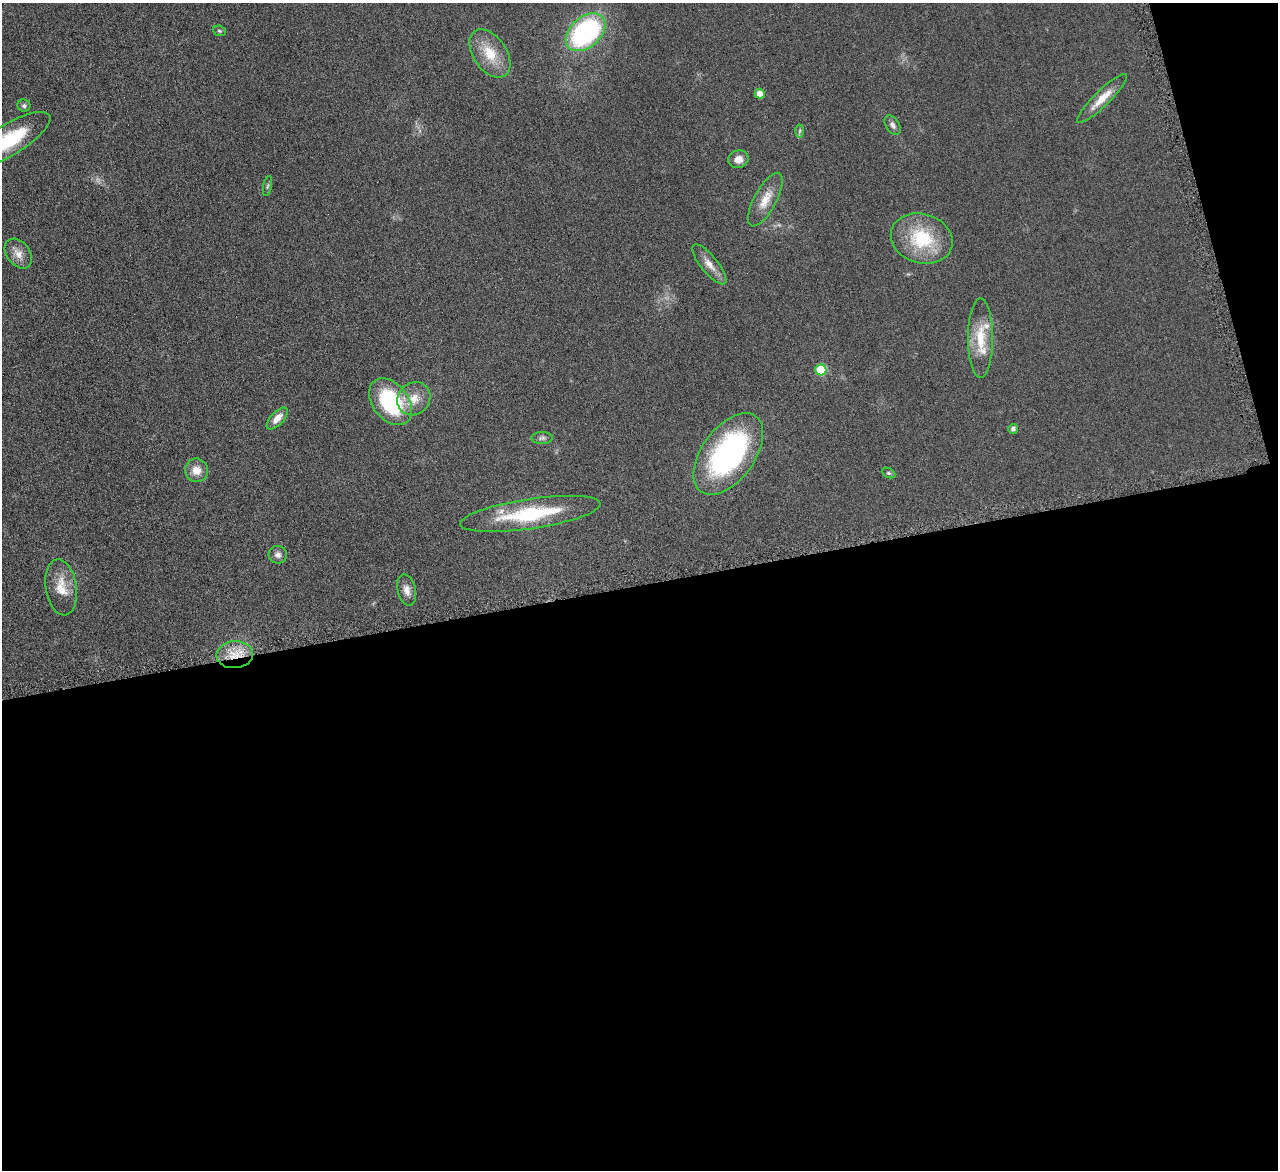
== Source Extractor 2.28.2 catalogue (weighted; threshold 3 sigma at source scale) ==
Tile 16 of 4 x 4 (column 4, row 4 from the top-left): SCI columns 3834-5109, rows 273-1440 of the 5114 x 5096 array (HDU 1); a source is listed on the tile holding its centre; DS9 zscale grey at full resolution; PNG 1280 x 1172 px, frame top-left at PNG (2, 3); each listed source drawn as its Kron ellipse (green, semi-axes under 4 px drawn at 4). Shown black and unused: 52% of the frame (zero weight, under 4 of 8 exposures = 1% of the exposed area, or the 3 px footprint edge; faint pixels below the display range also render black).
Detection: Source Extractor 2.28.2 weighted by HDU 2 'WHT'; one run over the whole footprint, this tile lists its part. Background 0.0891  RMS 0.0087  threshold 0.0355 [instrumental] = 3 sigma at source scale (4.09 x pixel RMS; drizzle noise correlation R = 1.36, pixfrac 0.8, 0.05/0.05 arcsec/px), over >= 5 px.
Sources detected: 32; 2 inside a brighter listed object's ellipse — not listed separately; the other 30 listed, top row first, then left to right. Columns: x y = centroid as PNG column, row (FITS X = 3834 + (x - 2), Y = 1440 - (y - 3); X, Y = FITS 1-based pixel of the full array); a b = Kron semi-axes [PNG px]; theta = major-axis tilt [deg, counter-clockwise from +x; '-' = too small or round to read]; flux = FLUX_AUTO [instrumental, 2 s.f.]
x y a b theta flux
219 31 7 5 -22 1.3
586 32 23 15 42 140
490 53 27 16 -55 22
760 94 5 5 - 6.8
1102 99 34 8 45 13
24 106 6 6 - 1.8
893 125 10 6 -56 3.2
800 131 6 4 87 1.3
9 140 47 15 31 52
738 159 10 8 19 6.2
267 186 10 4 78 1.5
765 200 30 11 61 13
922 239 31 24 -16 47
18 254 16 11 -52 7.7
709 264 25 8 -51 8.4
980 338 40 12 90 24
821 370 5 5 - 33
414 399 17 15 46 13
390 402 26 17 -52 69
277 418 13 6 46 7.4
1013 429 5 4 - 2.6
542 438 10 6 1 2.3
728 454 47 26 54 170
196 470 12 11 - 9.5
888 473 7 4 -26 1.3
530 514 71 15 8 62
278 555 9 9 - 3.7
61 587 28 15 -81 17
407 590 16 9 -76 6
235 655 18 13 4 17
Overlapping masked pixels (flux is a lower limit): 1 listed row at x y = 235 655
Isophote crosses this tile's border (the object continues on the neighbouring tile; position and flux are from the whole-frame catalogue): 1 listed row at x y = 9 140